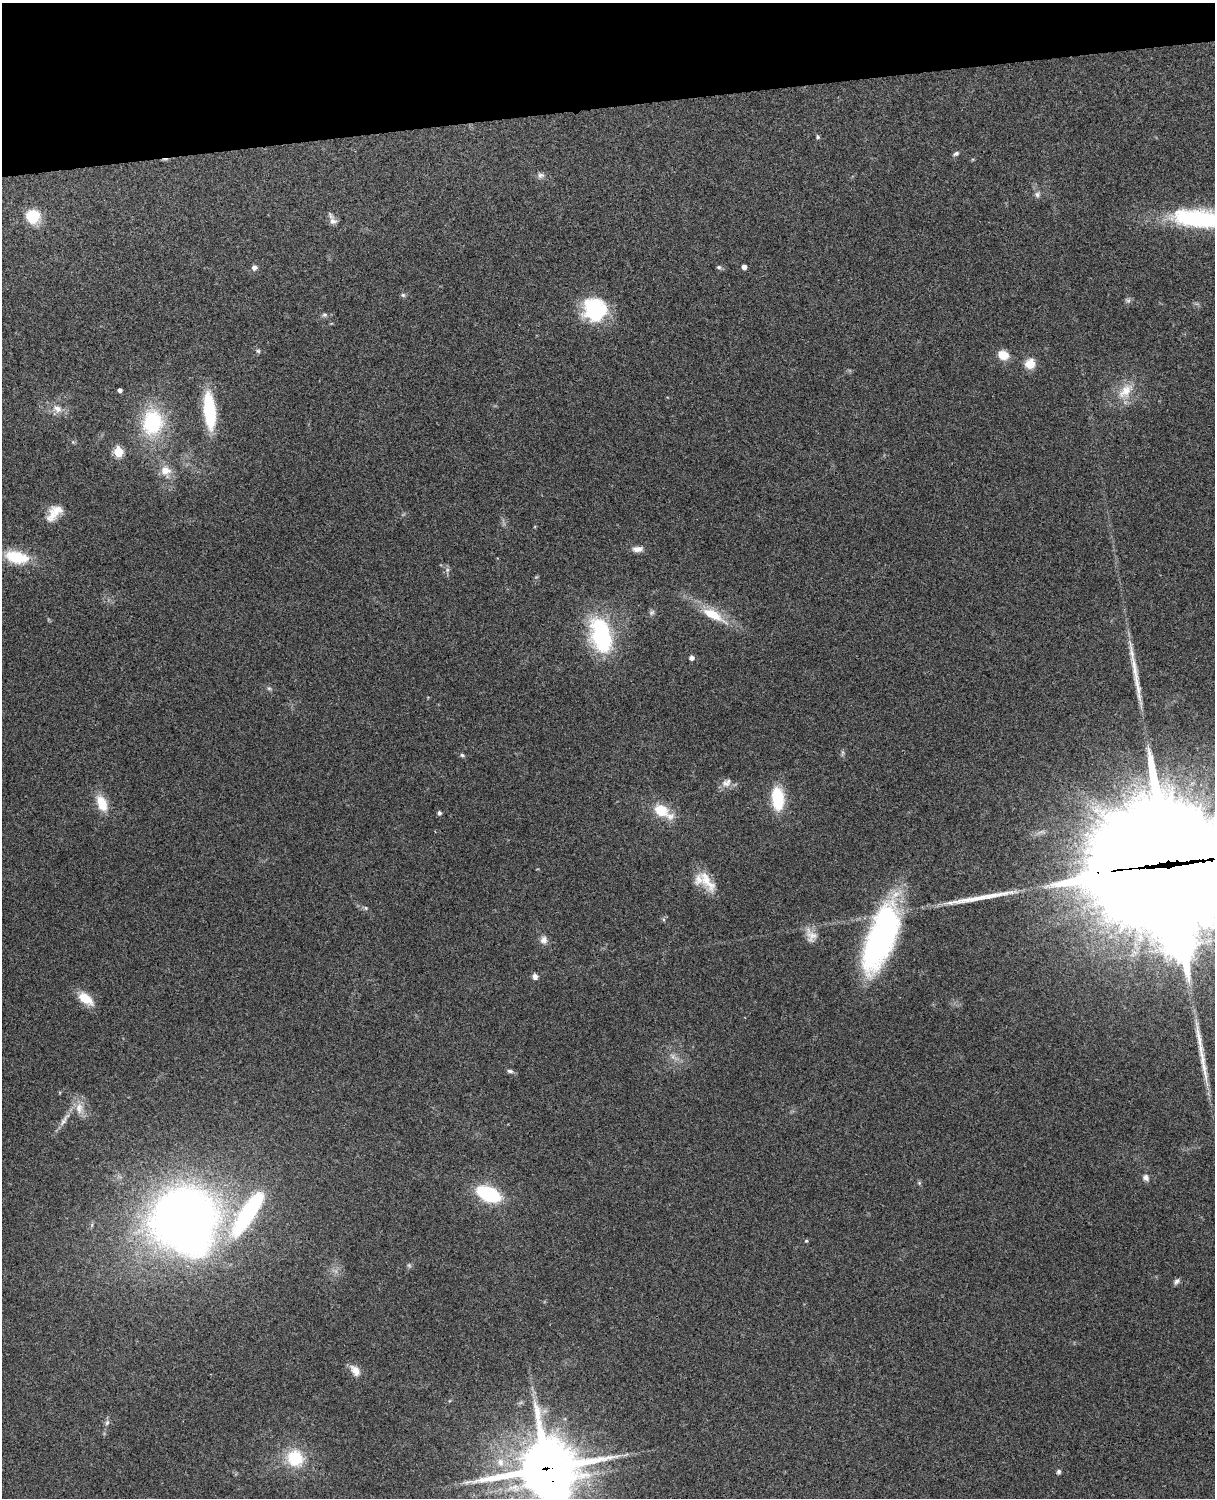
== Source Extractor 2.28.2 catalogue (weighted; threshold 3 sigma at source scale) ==
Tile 3 of 4 x 3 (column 3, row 1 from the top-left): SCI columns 2543-3755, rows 3155-4650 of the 5088 x 4927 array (HDU 1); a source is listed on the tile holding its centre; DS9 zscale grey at full resolution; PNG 1217 x 1500 px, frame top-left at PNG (2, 3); no overlay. Shown black and unused: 7% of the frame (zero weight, under 3 of 4 exposures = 6% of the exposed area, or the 3 px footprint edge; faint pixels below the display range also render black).
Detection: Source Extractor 2.28.2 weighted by HDU 2 'WHT'; one run over the whole footprint, this tile lists its part. Background 0.221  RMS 0.0083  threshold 0.0372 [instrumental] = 3 sigma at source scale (4.5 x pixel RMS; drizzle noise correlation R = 1.50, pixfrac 1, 0.05/0.05 arcsec/px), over >= 5 px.
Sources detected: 81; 4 too faint to see at this stretch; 7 inside a brighter object's white glare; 3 long thin detections or spike segments (spike, bleed or trail) — not listed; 3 inside a brighter listed object's ellipse — not listed separately; the other 64 listed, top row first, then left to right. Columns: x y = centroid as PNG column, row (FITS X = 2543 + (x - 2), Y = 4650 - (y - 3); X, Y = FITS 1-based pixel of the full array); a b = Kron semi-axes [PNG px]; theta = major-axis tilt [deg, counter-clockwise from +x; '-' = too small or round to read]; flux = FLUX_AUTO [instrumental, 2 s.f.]
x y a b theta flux
818 137 6 5 - 1.3
956 154 9 5 23 2
540 175 10 7 -7 3.1
1037 194 9 8 - 2.8
32 216 14 13 - 26
1198 219 64 20 -6 96
333 221 10 9 - 4.2
254 267 6 6 - 3.1
719 267 7 5 -2 1.5
744 267 4 4 - 4.3
403 295 6 6 - 1.5
595 310 27 26 - 55
324 315 8 6 14 1.9
258 351 5 5 - 1.4
1003 355 9 8 - 14
1030 364 12 12 - 10
120 390 4 4 - 2.8
1126 391 27 14 48 18
57 409 14 10 -31 7.3
209 410 34 10 -84 60
153 422 31 24 84 63
73 442 6 4 -44 1.1
118 452 5 5 - 44
166 471 16 14 -50 11
55 512 21 14 41 13
638 549 14 7 2 5.1
16 557 28 16 -17 27
447 570 6 5 - 1.8
713 615 35 12 -29 25
601 636 34 24 -59 80
691 658 5 5 - 3.7
269 688 6 5 - 1.4
462 755 6 5 - 1.3
726 783 15 11 25 6.1
778 798 23 12 -86 40
102 803 22 12 -65 16
662 811 21 11 -32 25
439 813 6 5 - 1.7
1168 856 77 63 -71 17000
707 881 35 12 -58 16
366 908 6 5 - 1.3
811 935 21 14 -66 9.4
881 937 75 27 70 200
544 940 10 9 - 4.7
535 977 6 6 - 3.8
85 999 17 10 -38 17
1199 1041 52 7 -80 19
510 1071 8 5 -9 2.1
79 1108 18 11 -85 10
64 1120 26 6 55 7.6
1146 1178 9 7 -50 3.3
919 1183 5 5 - 1.2
488 1194 18 10 -24 73
247 1214 73 20 57 110
183 1215 61 58 -6 710
806 1241 5 4 - 0.96
409 1265 6 6 - 1.5
1176 1281 9 6 45 2.5
355 1370 16 10 -52 8
107 1423 9 5 63 2.2
295 1458 17 16 - 35
500 1462 12 10 -84 8.8
546 1468 23 18 16 3900
1059 1472 6 5 - 1.7
Overlapping masked pixels (flux is a lower limit): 2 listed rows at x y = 1168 856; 546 1468
Isophote crosses this tile's border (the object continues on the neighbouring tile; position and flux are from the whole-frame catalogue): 3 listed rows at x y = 1198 219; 1168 856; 546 1468